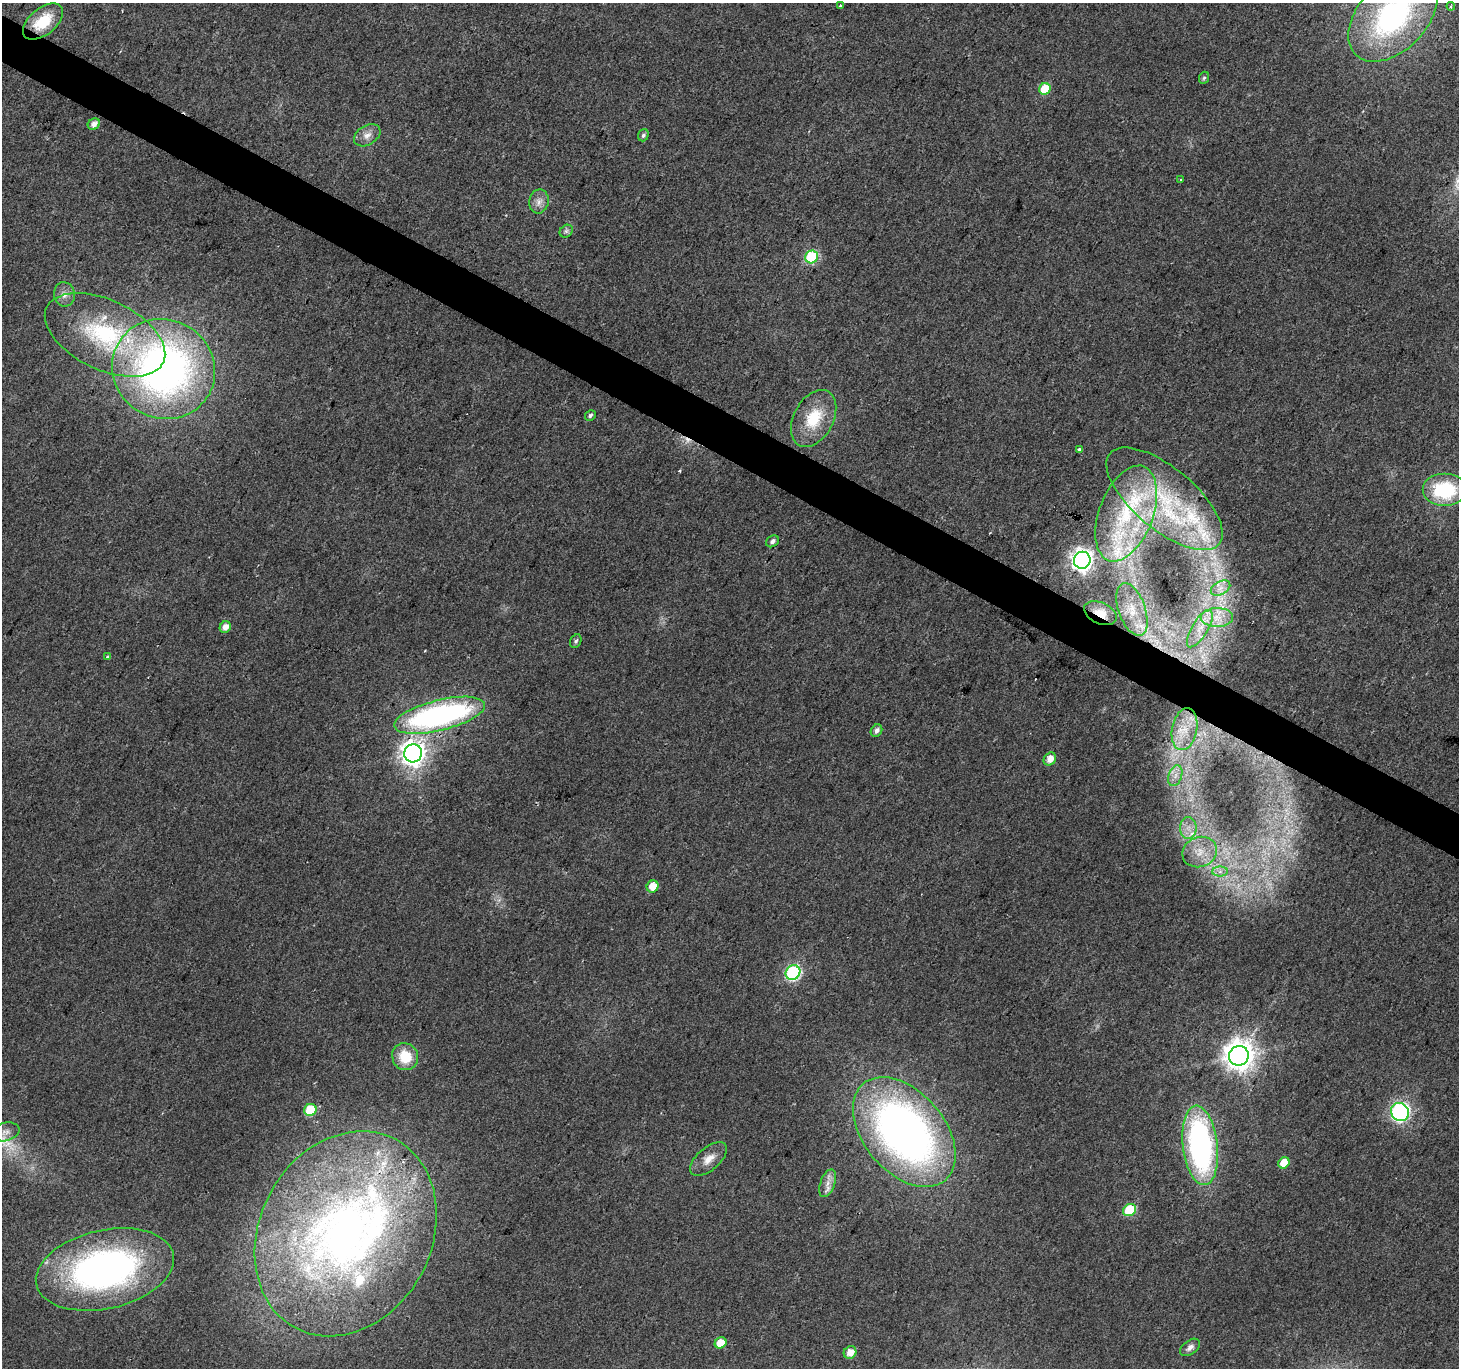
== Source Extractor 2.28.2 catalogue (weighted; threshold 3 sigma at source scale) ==
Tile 11 of 4 x 4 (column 3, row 3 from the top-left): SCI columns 2922-4378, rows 1627-2992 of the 5836 x 5917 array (HDU 1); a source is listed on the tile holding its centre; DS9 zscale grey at full resolution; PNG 1461 x 1370 px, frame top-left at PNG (2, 3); each listed source drawn as its Kron ellipse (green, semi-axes under 4 px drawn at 4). Shown black and unused: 3% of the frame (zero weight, under 2 of 3 exposures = <1% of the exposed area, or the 3 px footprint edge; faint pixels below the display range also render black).
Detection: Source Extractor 2.28.2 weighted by HDU 2 'WHT'; one run over the whole footprint, this tile lists its part. Background 0.0281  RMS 0.0065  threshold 0.0291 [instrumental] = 3 sigma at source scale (4.5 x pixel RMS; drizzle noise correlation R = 1.50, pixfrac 1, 0.0396/0.0396 arcsec/px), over >= 5 px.
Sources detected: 77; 1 too faint to see at this stretch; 4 cosmic-ray / hot-pixel residue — neither listed nor drawn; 13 inside a brighter listed object's ellipse — not listed separately; the other 59 listed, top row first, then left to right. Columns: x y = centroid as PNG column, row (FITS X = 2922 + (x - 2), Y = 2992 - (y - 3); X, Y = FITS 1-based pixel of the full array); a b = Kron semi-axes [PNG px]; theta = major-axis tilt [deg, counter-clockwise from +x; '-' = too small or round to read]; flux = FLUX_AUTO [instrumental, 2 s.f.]
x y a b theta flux
840 5 3 3 - 1.1
1451 6 4 4 - 0.91
1393 16 54 34 47 150
43 22 23 13 40 23
1204 78 6 5 - 1.2
1045 89 6 5 - 22
94 124 6 5 - 4.1
367 135 14 9 31 5.3
643 135 6 5 - 1.8
1180 180 3 3 - 0.64
539 201 12 9 79 4.7
566 231 7 5 45 1.8
812 257 6 6 - 62
64 294 12 10 -81 4.5
105 335 64 34 -25 85
164 369 52 49 -29 370
590 415 6 5 - 1.5
814 418 30 20 62 27
1079 450 4 3 - 3.8
1444 490 22 16 0 48
1165 499 71 31 -40 93
1126 513 50 27 69 67
772 541 7 5 37 2.2
1082 560 8 8 - 460
1220 588 10 6 27 4
1132 609 27 13 -70 18
1100 613 17 10 -25 14
1217 617 16 9 1 9.1
225 627 6 5 - 5.2
1200 629 21 8 59 9
576 641 7 5 62 1.6
107 657 4 3 - 3.9
440 715 47 15 14 180
1185 729 21 12 79 16
876 731 7 5 58 2.5
413 753 9 8 - 610
1050 759 7 5 51 7
1175 776 11 6 72 4.2
1188 828 11 8 -90 5.7
1199 852 17 15 21 14
1220 872 7 5 1 2.6
653 886 6 5 - 12
793 973 7 7 - 120
1239 1056 10 9 - 1000
405 1057 14 13 - 18
310 1110 6 6 - 28
1400 1112 9 8 - 210
6 1132 14 9 14 4.6
904 1132 63 40 -49 380
1200 1145 40 17 -83 170
709 1159 22 11 41 8.3
1284 1163 6 5 - 11
828 1183 14 7 70 5.1
1130 1210 7 6 - 37
346 1234 107 86 62 410
105 1269 70 39 13 240
721 1343 6 5 - 11
1190 1347 11 7 36 3.2
850 1352 7 6 - 7.2
Overlapping masked pixels (flux is a lower limit): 2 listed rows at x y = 1100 613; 346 1234
Isophote crosses this tile's border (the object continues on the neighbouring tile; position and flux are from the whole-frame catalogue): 1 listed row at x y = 1393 16